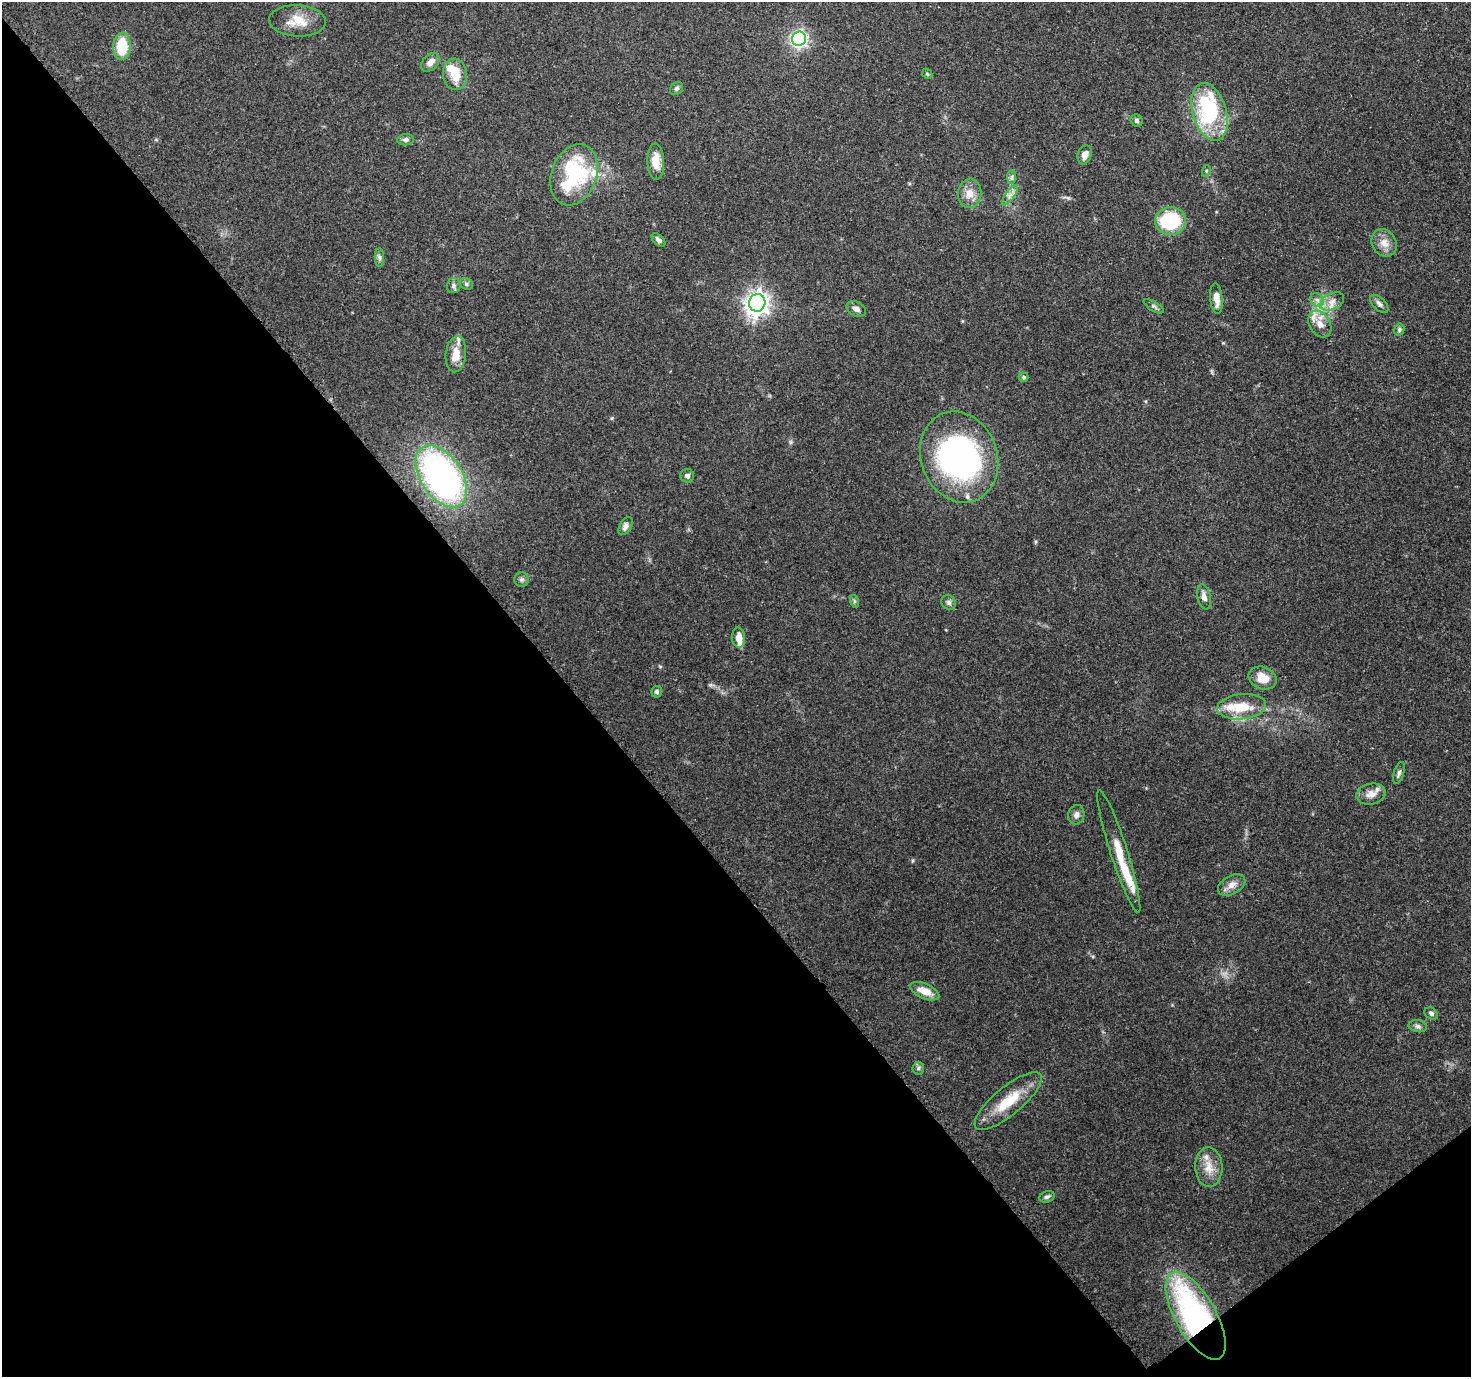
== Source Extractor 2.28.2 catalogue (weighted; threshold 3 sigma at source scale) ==
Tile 14 of 4 x 4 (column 2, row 4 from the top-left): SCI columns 1588-3056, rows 254-1628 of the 6116 x 6065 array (HDU 1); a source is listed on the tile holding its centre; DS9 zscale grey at full resolution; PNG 1473 x 1379 px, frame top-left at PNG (2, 2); each listed source drawn as its Kron ellipse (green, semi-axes under 4 px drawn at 4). Shown black and unused: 41% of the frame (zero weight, under 3 of 4 exposures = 9% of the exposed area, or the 3 px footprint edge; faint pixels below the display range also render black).
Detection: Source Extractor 2.28.2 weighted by HDU 2 'WHT'; one run over the whole footprint, this tile lists its part. Background 0.151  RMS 0.0043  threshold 0.0194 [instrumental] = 3 sigma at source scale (4.5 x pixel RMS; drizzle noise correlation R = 1.50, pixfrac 1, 0.0396/0.0396 arcsec/px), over >= 5 px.
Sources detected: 73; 3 inside a brighter object's white glare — neither listed nor drawn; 11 inside a brighter listed object's ellipse — not listed separately; the other 59 listed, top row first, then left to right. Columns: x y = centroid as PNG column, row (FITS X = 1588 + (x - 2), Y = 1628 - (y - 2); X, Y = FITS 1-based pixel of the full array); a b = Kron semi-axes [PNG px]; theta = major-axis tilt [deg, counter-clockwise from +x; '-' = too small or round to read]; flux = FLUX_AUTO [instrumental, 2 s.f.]
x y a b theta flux
297 21 28 15 -3 8.8
799 39 7 7 - 120
122 46 14 8 88 16
430 62 11 7 46 2.9
455 74 16 12 -84 7.8
927 74 6 4 -46 0.54
677 88 7 6 - 1
1210 112 30 17 -73 43
1137 120 6 5 - 0.98
406 140 8 5 6 1.2
1085 155 10 7 72 2.7
656 162 18 8 -88 6.4
1206 171 6 3 72 0.55
574 175 31 22 69 37
1012 177 7 4 89 0.92
970 193 15 12 84 4.9
1010 195 12 4 55 1.8
1170 221 15 14 - 31
659 240 8 5 -44 1.4
1384 243 14 12 -57 4.2
380 257 9 4 -89 1.2
466 284 7 5 -24 0.94
454 285 7 7 - 1.2
1216 298 15 6 -84 4.2
1317 300 7 6 - 1.6
1332 301 12 8 26 3.5
757 303 9 8 - 290
1379 304 11 6 -45 1.5
1154 306 11 4 -31 1.2
856 309 10 7 -28 1.9
1320 324 14 10 -58 4.3
1399 330 6 5 - 0.89
456 354 18 10 84 5.9
1024 377 5 4 - 0.58
959 457 46 38 -69 100
441 476 35 20 -56 140
687 476 7 6 - 1.2
626 526 10 5 60 1.7
522 580 7 7 - 1.2
1204 597 13 6 -78 2.5
854 601 6 4 -72 0.65
949 602 8 7 - 1.3
739 638 10 6 -86 4.4
1263 678 14 11 -22 7.1
657 692 6 5 - 1
1242 707 24 12 5 13
1399 773 11 5 72 1.3
1371 794 15 10 12 3.7
1076 815 10 8 73 1.9
1119 852 64 8 -72 11
1232 885 15 9 28 3.2
925 991 15 7 -24 6.4
1431 1013 7 5 -33 1.1
1418 1026 9 6 -10 1.3
918 1068 6 5 - 0.92
1008 1101 42 14 40 15
1209 1167 20 13 -88 6.6
1047 1197 8 5 18 1.1
1196 1316 49 20 -60 110
Overlapping masked pixels (flux is a lower limit): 1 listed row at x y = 1196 1316